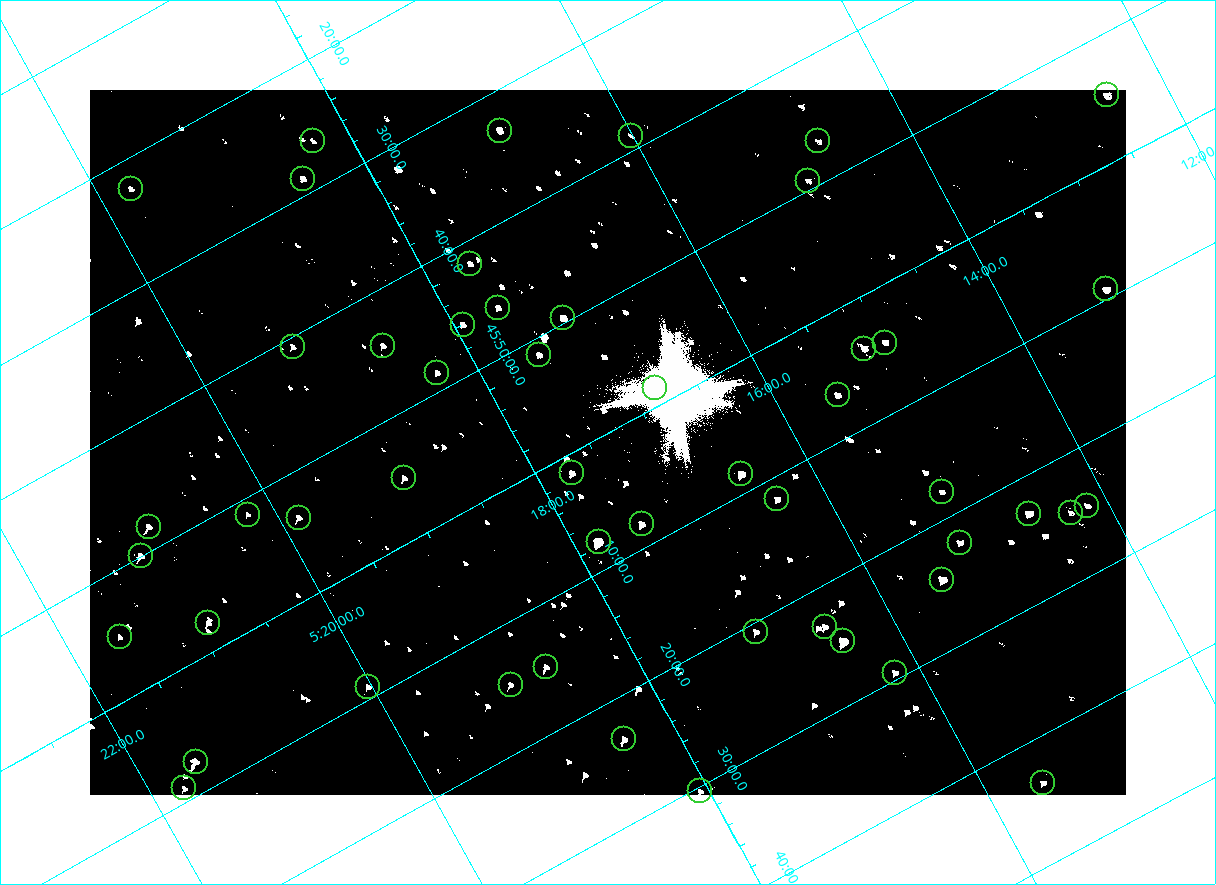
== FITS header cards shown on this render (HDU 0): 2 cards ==
NAXIS1  =                 2072
NAXIS2  =                 1410

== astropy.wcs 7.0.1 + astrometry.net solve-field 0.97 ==
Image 2072 x 1410 px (HDU 0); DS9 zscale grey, zoomed out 1/2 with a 90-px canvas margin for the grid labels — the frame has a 2x2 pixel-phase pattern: the four 2x2 pixel phases sit at different levels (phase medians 80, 80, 80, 144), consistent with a one-shot-colour (mosaic) sensor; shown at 1/2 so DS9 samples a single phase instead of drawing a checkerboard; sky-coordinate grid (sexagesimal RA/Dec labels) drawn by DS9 from the SOLVED WCS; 51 Tycho-2 reference stars matched to detected sources circled (green)
Header WCS: none
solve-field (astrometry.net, Tycho-2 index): SOLVED blind (the file carries no WCS)
Solved WCS: RA---TAN-SIP/DEC--TAN-SIP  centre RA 05:17:22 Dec +46:01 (79.34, +46.01 deg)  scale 2.54 arcsec/px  FOV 87.7' x 59.7'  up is -151 deg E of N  parity flipped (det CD > 0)
(file carries no celestial WCS; the grid is the blind solution)
Tycho-2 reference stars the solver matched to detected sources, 51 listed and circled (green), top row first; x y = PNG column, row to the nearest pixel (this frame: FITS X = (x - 90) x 2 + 1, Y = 1410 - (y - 90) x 2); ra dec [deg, ICRS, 3 dp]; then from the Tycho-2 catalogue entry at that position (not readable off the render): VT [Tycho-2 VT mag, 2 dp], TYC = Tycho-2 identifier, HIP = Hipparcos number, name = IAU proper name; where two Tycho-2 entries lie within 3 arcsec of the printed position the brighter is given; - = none
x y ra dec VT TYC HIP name
1107 95 78.114 +45.913 9.89 3345-1356-1 - -
500 130 79.231 +45.552 9.98 3358-927-1 - -
630 136 79.004 +45.647 11.41 3358-2181-1 - -
312 141 79.570 +45.438 11.18 3358-2771-1 - -
818 141 78.675 +45.779 11.07 3345-1858-1 - -
302 178 79.625 +45.478 9.93 3358-231-1 - -
808 181 78.730 +45.821 11.17 3345-560-1 - -
130 188 79.937 +45.373 10.74 3358-949-1 - -
470 264 79.411 +45.697 10.62 3358-1083-1 - -
1106 289 78.300 +46.154 9.71 3345-874-1 - -
498 308 79.404 +45.771 10.28 3358-1309-1 - -
563 318 79.298 +45.827 8.77 3358-3023-1 - -
462 324 79.483 +45.767 10.14 3358-481-1 - -
885 342 78.747 +46.074 10.28 3345-730-1 - -
292 346 79.806 +45.679 11.23 3358-1039-1 - -
383 346 79.645 +45.739 10.39 3358-323-1 - -
864 348 78.791 +46.067 9.53 3358-1478-1 - -
539 355 79.377 +45.856 9.99 3358-2785-1 - -
437 372 79.575 +45.809 10.46 3358-3067-1 - -
654 388 79.203 +45.975 10.21 3358-3142-1 - -
838 395 78.883 +46.107 10.16 3358-1042-1 - -
572 473 79.434 +46.025 9.87 3358-2812-1 - -
741 474 79.133 +46.141 8.10 3358-3148-1 - -
404 478 79.737 +45.917 10.42 3358-2222-1 - -
942 492 78.790 +46.297 10.91 3358-2798-1 - -
777 499 79.092 +46.196 10.35 3358-1074-1 - -
1087 506 78.541 +46.411 10.86 3345-1321-1 - -
1070 513 78.578 +46.409 10.96 3345-1097-1 - -
248 514 80.050 +45.855 11.27 3358-2824-1 - -
1028 514 78.654 +46.383 8.84 3345-1869-1 - -
298 518 79.963 +45.894 10.08 3358-2584-1 - -
642 524 79.360 +46.135 9.37 3358-2973-1 - -
148 527 80.238 +45.802 9.43 3358-655-1 - -
598 542 79.453 +46.128 7.41 3358-2414-1 - -
960 542 78.806 +46.372 10.28 3358-1208-1 - -
140 556 80.281 +45.832 9.52 3358-2963-1 - -
942 580 78.874 +46.406 8.07 3358-1254-1 - -
208 623 80.228 +45.962 10.38 3358-2502-1 - -
824 626 79.131 +46.386 9.87 3358-62-1 - -
756 632 79.260 +46.346 10.40 3358-902-1 - -
120 637 80.398 +45.917 10.91 3358-2348-1 - -
842 641 79.113 +46.416 6.95 3358-1284-1 - -
546 667 79.670 +46.248 10.61 3358-2504-1 - -
895 672 79.049 +46.490 10.10 3358-1590-1 - -
510 684 79.751 +46.245 10.97 3358-2202-1 - -
368 686 80.007 +46.150 10.36 3358-1438-1 - -
624 739 79.602 +46.390 9.90 3358-202-1 - -
196 762 80.388 +46.123 8.89 3358-1920-1 - -
1043 783 78.889 +46.726 10.59 3358-58-1 - -
184 788 80.435 +46.149 10.14 3358-1944-1 - -
700 791 79.516 +46.506 10.34 3358-900-1 - -